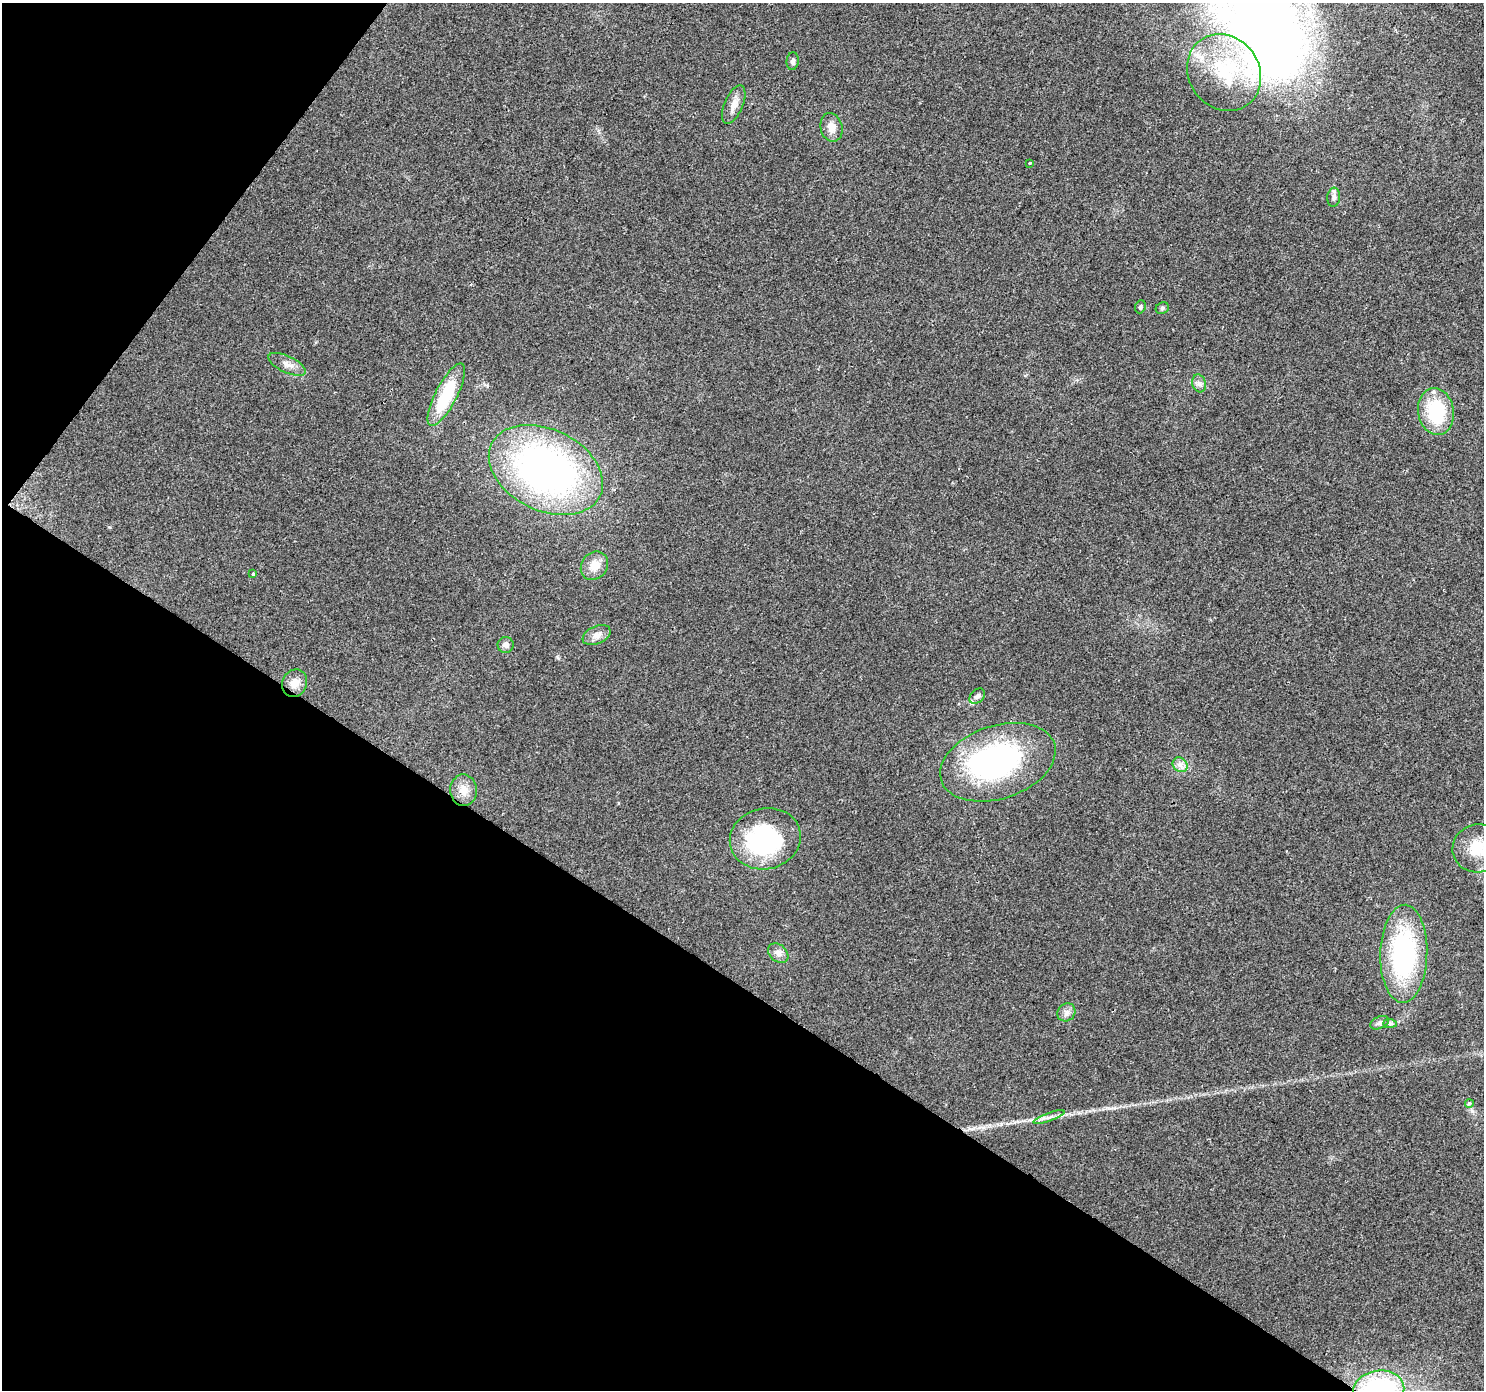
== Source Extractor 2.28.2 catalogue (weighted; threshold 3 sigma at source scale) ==
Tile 9 of 4 x 4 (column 1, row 3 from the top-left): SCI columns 1-1482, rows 1572-2959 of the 5931 x 5986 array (HDU 1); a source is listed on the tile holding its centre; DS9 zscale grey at full resolution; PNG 1486 x 1392 px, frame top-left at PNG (2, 3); each listed source drawn as its Kron ellipse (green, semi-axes under 4 px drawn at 4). Shown black and unused: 34% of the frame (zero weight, under 2 of 3 exposures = <1% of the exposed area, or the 3 px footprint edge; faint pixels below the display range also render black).
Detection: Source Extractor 2.28.2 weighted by HDU 2 'WHT'; one run over the whole footprint, this tile lists its part. Background 0.054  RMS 0.0069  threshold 0.0311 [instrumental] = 3 sigma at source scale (4.5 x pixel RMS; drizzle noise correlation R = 1.50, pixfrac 1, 0.0396/0.0396 arcsec/px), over >= 5 px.
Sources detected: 35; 1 inside a brighter object's white glare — neither listed nor drawn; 2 inside a brighter listed object's ellipse — not listed separately; the other 32 listed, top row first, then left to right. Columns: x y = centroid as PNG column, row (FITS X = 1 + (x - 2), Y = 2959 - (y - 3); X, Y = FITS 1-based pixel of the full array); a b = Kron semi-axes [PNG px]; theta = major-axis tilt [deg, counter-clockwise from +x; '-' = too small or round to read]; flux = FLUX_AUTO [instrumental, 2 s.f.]
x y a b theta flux
793 61 9 6 83 2
1224 72 40 35 -53 53
734 105 20 9 67 6.7
831 127 14 11 -76 6.6
1029 163 3 2 - 0.93
1334 197 9 6 83 2.1
1140 307 6 5 - 1.3
1162 308 7 5 25 1.3
287 364 20 8 -25 5.5
1199 383 9 6 -75 2.7
446 395 34 11 62 39
1436 412 23 18 -81 41
546 470 60 40 -26 290
594 566 15 12 51 9
253 574 3 3 - 2.1
597 635 15 9 24 5
506 645 8 8 - 3.2
295 683 14 12 66 7.3
977 696 9 6 42 2.4
998 762 59 36 18 150
1180 765 8 6 -43 3.2
464 790 16 13 -87 8.4
765 839 36 30 13 92
1478 848 25 24 - 22
778 953 11 8 -42 3.6
1404 954 49 23 88 110
1066 1012 9 8 - 3.3
1380 1023 10 6 23 2.1
1390 1023 7 4 -1 1.5
1469 1103 4 3 - 2.9
1049 1117 16 3 19 2.9
1379 1390 26 19 8 91
Overlapping masked pixels (flux is a lower limit): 1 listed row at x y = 1379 1390
Isophote crosses this tile's border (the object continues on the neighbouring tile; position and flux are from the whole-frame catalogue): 2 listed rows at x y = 1478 848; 1379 1390
Unlisted compact peaks at least as high as the median listed source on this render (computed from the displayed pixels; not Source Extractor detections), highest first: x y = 1472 1111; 109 527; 557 657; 487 386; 1108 1108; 1001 1124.